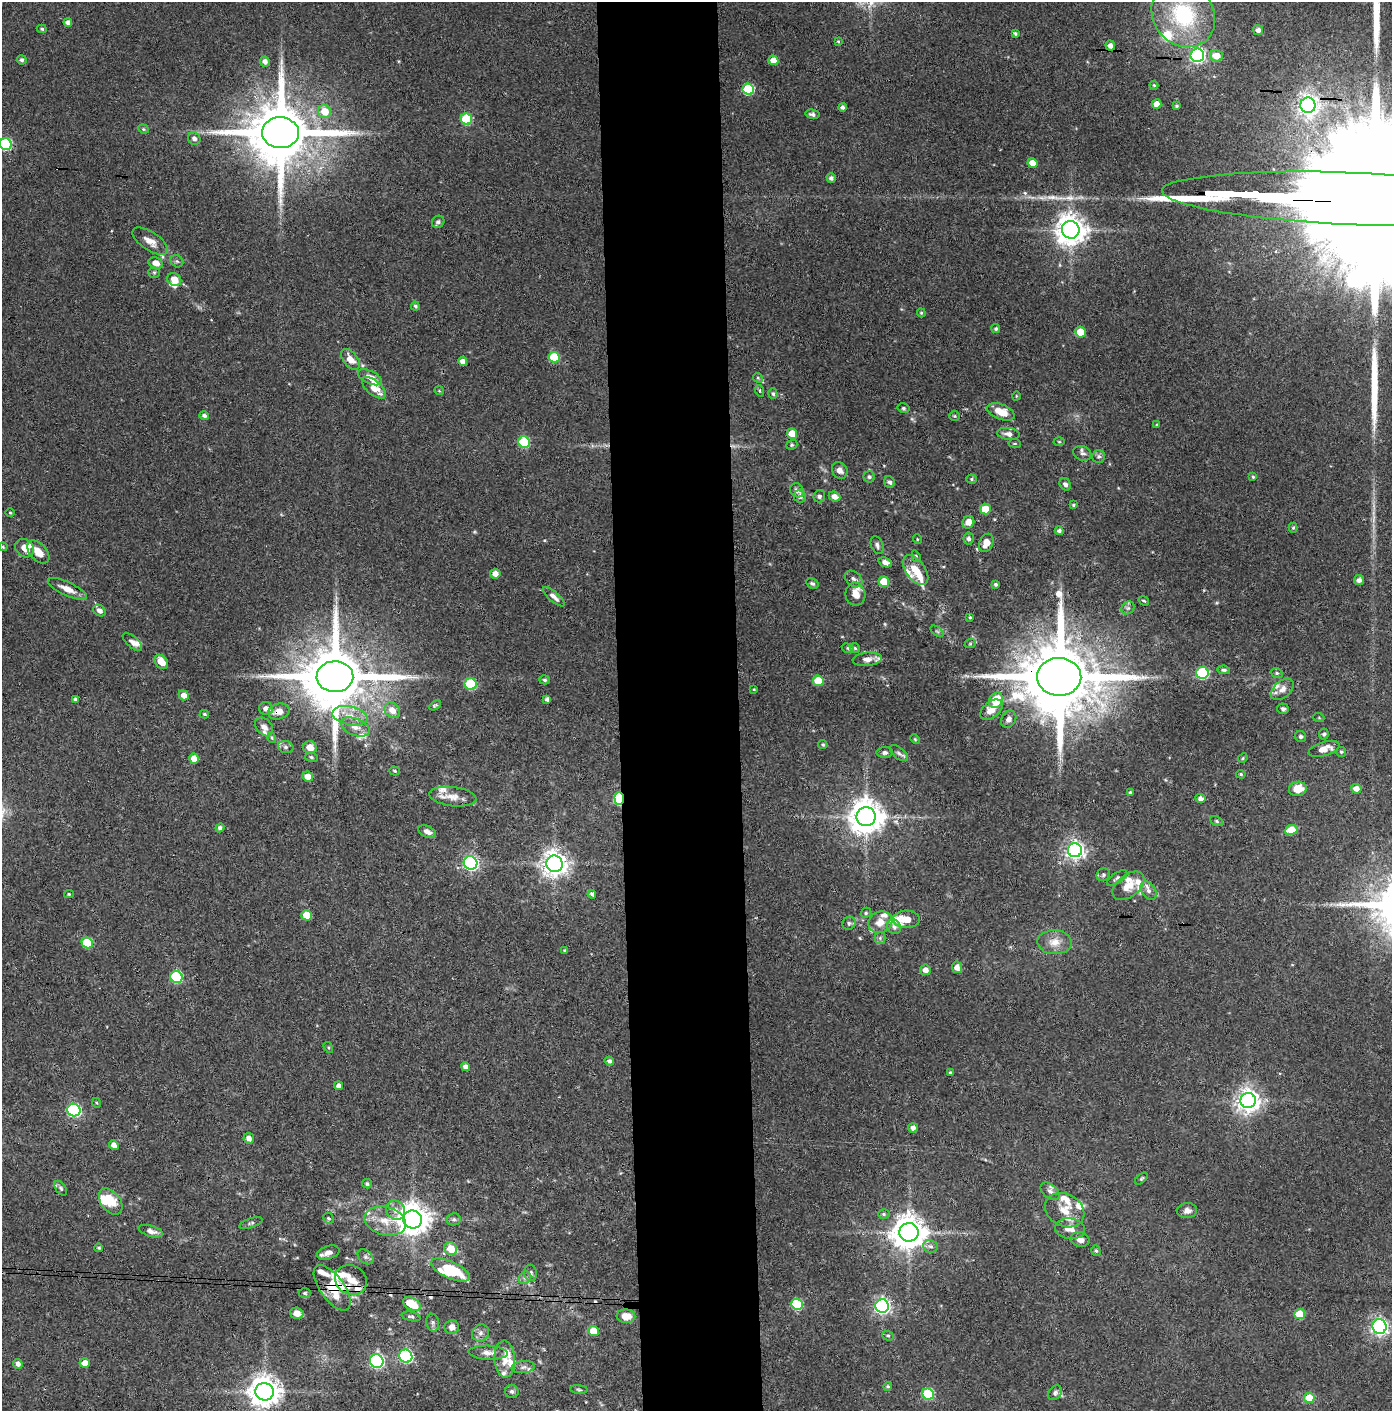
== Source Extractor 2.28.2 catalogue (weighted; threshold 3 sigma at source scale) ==
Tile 5 of 3 x 3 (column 2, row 2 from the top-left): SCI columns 1463-2852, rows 1413-2821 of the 4314 x 4236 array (HDU 1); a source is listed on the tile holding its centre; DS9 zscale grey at full resolution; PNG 1394 x 1413 px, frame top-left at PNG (2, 2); each listed source drawn as its Kron ellipse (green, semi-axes under 4 px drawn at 4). Shown black and unused: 9% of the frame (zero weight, under 3 of 4 exposures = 6% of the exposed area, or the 3 px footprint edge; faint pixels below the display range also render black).
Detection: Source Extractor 2.28.2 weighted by HDU 2 'WHT'; one run over the whole footprint, this tile lists its part. Background 0.0904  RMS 0.0064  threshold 0.0289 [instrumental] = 3 sigma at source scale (4.5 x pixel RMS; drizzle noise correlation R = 1.50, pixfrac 1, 0.05/0.05 arcsec/px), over >= 5 px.
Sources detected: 294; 1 inside a brighter object's white glare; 3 cosmic-ray / hot-pixel residue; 2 long thin detections or spike segments (spike, bleed or trail) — neither listed nor drawn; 36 inside a brighter listed object's ellipse — not listed separately; the other 252 listed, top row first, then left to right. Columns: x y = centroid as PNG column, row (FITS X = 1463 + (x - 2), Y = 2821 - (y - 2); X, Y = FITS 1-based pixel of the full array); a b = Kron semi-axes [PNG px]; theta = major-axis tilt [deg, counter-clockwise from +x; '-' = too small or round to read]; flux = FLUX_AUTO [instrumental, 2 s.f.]
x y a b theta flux
1183 15 34 30 -48 63
68 22 4 4 - 2.8
42 29 5 3 - 0.95
1258 30 5 5 - 2.7
1015 33 4 3 - 1.1
838 41 3 3 - 0.69
1110 45 5 4 - 2.6
1197 55 7 6 - 160
1216 56 6 5 - 8.1
22 60 5 4 - 1.5
773 60 5 4 - 8
265 61 5 5 - 2.8
1154 85 4 3 - 0.74
748 89 6 5 - 48
1156 104 5 4 - 6.6
1308 105 7 7 - 340
1176 106 3 3 - 1
843 107 4 4 - 2
325 111 7 6 - 11
812 114 7 4 -12 1.8
466 119 6 5 - 41
143 129 5 4 - 0.94
280 133 18 15 -3 6800
194 139 6 6 - 2.6
6 144 6 5 - 55
1032 163 5 4 - 9.1
831 178 5 4 - 2.1
1358 199 196 26 -2 160000
438 222 6 5 - 2.2
1071 230 9 8 - 990
150 241 20 9 -34 6.5
177 261 7 5 -42 1.2
156 263 7 5 -20 5
154 272 6 5 - 1.1
174 279 7 6 - 7.4
415 306 4 4 - 1.4
921 313 4 3 - 0.76
996 329 4 4 - 1.2
1080 332 5 5 - 15
554 357 5 5 - 23
350 359 12 7 -52 6.9
463 362 4 4 - 4.2
370 377 13 6 -25 5.6
758 378 5 4 - 0.81
374 388 14 7 -40 9.1
439 391 5 4 - 0.64
760 391 6 3 -72 0.75
773 394 5 4 - 1.3
1016 396 4 3 - 0.49
903 408 6 4 -14 1
1001 412 14 7 -21 10
204 416 5 4 - 2.2
955 416 5 4 - 0.85
1157 425 3 2 - 0.65
792 434 5 5 - 11
1008 434 11 6 -7 3
524 442 6 5 - 39
1059 442 5 3 - 0.6
1015 443 6 3 -8 0.69
792 445 6 4 21 0.95
1082 453 9 7 -22 2.1
1099 456 6 6 - 1.8
840 470 8 7 - 3.7
869 477 5 5 - 1.2
1253 477 4 3 - 0.81
972 479 5 4 - 1.1
890 482 6 5 - 1.4
1065 484 6 5 - 2
797 490 7 6 - 2.7
800 496 6 6 - 2.9
819 496 6 5 - 1.6
835 497 6 5 - 3.9
1073 505 4 3 - 0.76
985 509 5 5 - 12
10 513 5 3 - 0.59
968 522 6 5 - 5.1
1293 528 5 4 - 0.93
1059 531 4 4 - 1.7
917 539 5 3 - 0.52
969 539 6 5 - 1.8
986 543 9 6 65 7
877 545 9 6 -68 1.9
3 547 4 3 - 0.72
25 548 10 8 -42 8.1
38 552 14 8 -47 7
916 556 6 4 -71 0.95
885 562 7 4 -22 3.3
915 570 17 9 -53 9.4
495 574 5 5 - 4.2
854 579 10 7 -41 2.3
1359 580 5 5 - 2.6
884 582 5 5 - 18
812 583 6 4 -30 1.4
996 584 4 3 - 1.2
67 589 21 7 -25 6.7
855 594 11 10 - 6.1
554 597 14 5 -41 3.2
1144 601 5 3 - 0.76
1128 608 7 6 - 1.8
99 611 7 5 -37 2.9
970 617 3 2 - 0.76
937 631 7 4 -36 1
132 642 12 5 -40 3.1
970 644 6 3 19 0.78
848 648 6 4 -26 1.1
855 648 5 4 - 0.88
867 659 14 6 6 3.6
161 662 8 6 -51 7.8
1224 670 6 4 -10 1.1
1202 673 6 6 - 66
1277 673 6 4 -21 0.97
335 677 18 15 -1 6900
1059 677 22 19 -2 9600
545 680 5 4 - 1.2
818 681 5 5 - 17
471 684 6 5 - 42
754 689 3 3 - 0.53
1282 689 13 8 42 4.5
184 695 5 4 - 4.9
75 699 4 4 - 1.4
547 699 4 4 - 1.8
996 700 8 6 55 17
435 705 6 4 29 0.97
266 708 7 6 - 3.2
1283 709 6 5 - 1.5
392 710 8 7 - 6
991 710 13 8 38 7.9
279 711 11 8 18 6.3
204 714 5 3 - 1
350 716 18 9 -12 9.4
1319 718 5 3 - 0.54
1009 719 9 7 59 3
264 727 11 7 -48 3.5
355 727 15 8 -22 5.9
1324 734 5 5 - 1.2
1301 736 6 5 - 1.3
272 738 5 3 - 0.68
915 739 5 4 - 0.72
823 744 4 4 - 0.87
286 747 8 6 -16 1.7
310 747 7 6 - 6.9
1324 749 16 7 17 6.5
885 752 8 5 0 1.9
1341 752 5 5 - 1
899 753 11 5 -39 2
311 757 6 5 - 1.1
1243 758 5 4 - 0.72
194 759 5 5 - 7.6
395 771 5 4 - 0.9
1241 774 5 4 - 0.8
308 777 5 5 - 6.9
1298 789 9 7 9 10
1356 789 5 5 - 4.6
1130 792 4 4 - 0.79
453 797 24 9 -7 7.6
1200 798 5 4 - 2.7
619 799 6 4 -88 70
866 817 9 9 - 1300
1217 821 6 4 -28 1
220 828 4 4 - 1.8
1291 830 6 5 - 12
427 832 9 5 -24 3.3
1075 850 7 7 - 290
471 863 7 6 - 160
554 864 8 8 - 630
1103 875 7 6 - 1.4
1117 878 11 5 33 1.7
1128 886 18 11 38 8.6
1148 890 10 7 -53 2.7
69 894 5 4 - 0.84
592 894 4 4 - 1.6
866 913 5 4 - 0.92
307 915 5 5 - 13
906 919 13 8 -1 10
880 922 12 10 24 7.3
849 923 7 6 - 1.5
894 927 8 6 -54 2
880 938 6 5 - 1.3
1055 942 17 12 -3 8
87 943 6 5 - 23
565 951 4 4 - 0.87
957 967 6 5 - 4.3
925 970 5 5 - 3.8
176 977 6 6 - 56
328 1047 6 3 -59 0.8
609 1061 5 4 - 2
466 1067 5 4 - 3.2
950 1073 4 3 - 1.3
339 1086 4 4 - 3
1248 1101 7 7 - 510
97 1103 5 3 - 0.64
74 1110 6 6 - 94
913 1128 5 4 - 2.8
249 1138 5 5 - 3.4
114 1145 5 4 - 3.6
1141 1178 7 4 41 0.95
367 1184 5 4 - 1.3
61 1188 8 5 -53 1.2
1050 1191 11 7 -39 3.1
111 1201 15 9 -53 14
396 1210 10 9 - 4.6
1065 1210 20 16 -28 12
1187 1211 10 7 2 3.4
884 1214 6 5 - 1.2
328 1218 6 5 - 1.1
454 1219 7 6 - 1.5
413 1220 9 9 - 1000
385 1221 21 14 -15 12
251 1223 12 4 17 1.6
1070 1229 15 10 -7 6.4
151 1231 12 5 -16 3.7
909 1232 9 9 - 1300
1080 1239 9 7 -17 4.1
930 1246 7 6 - 2.3
99 1248 4 4 - 0.94
451 1249 7 6 - 11
1096 1251 5 4 - 1.2
328 1253 12 6 18 3.9
365 1257 9 6 -41 1.8
450 1270 21 8 -25 31
531 1273 8 6 -81 1.7
525 1278 7 5 42 1.7
351 1280 16 14 -30 8.9
332 1288 26 12 -54 15
305 1293 6 5 - 0.97
412 1304 9 6 -30 18
797 1304 6 5 - 43
882 1306 7 6 - 210
297 1313 6 5 - 4
1300 1314 5 5 - 21
411 1316 9 4 -13 1.3
626 1316 9 7 -3 9.3
433 1323 9 6 -79 1.9
1379 1326 7 7 - 250
452 1327 7 7 - 3.7
593 1331 5 5 - 11
480 1333 9 8 - 2.7
888 1336 6 4 -20 1
488 1353 19 7 -2 3.9
406 1356 7 6 - 120
505 1359 18 10 -86 7.4
377 1361 7 6 - 140
85 1363 5 5 - 6.4
18 1364 5 4 - 2.5
523 1367 11 6 6 2.5
888 1386 4 4 - 1.1
579 1390 9 3 -6 0.99
512 1391 7 6 - 1.6
264 1392 9 8 - 1000
1055 1393 8 6 51 1.7
928 1394 6 5 - 48
1309 1398 5 5 - 14
Overlapping masked pixels (flux is a lower limit): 9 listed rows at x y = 1308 105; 1358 199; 797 490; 335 677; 1059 677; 279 711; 619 799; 351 1280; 332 1288
Isophote crosses this tile's border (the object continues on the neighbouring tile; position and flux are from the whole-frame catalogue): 2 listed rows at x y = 6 144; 1358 199